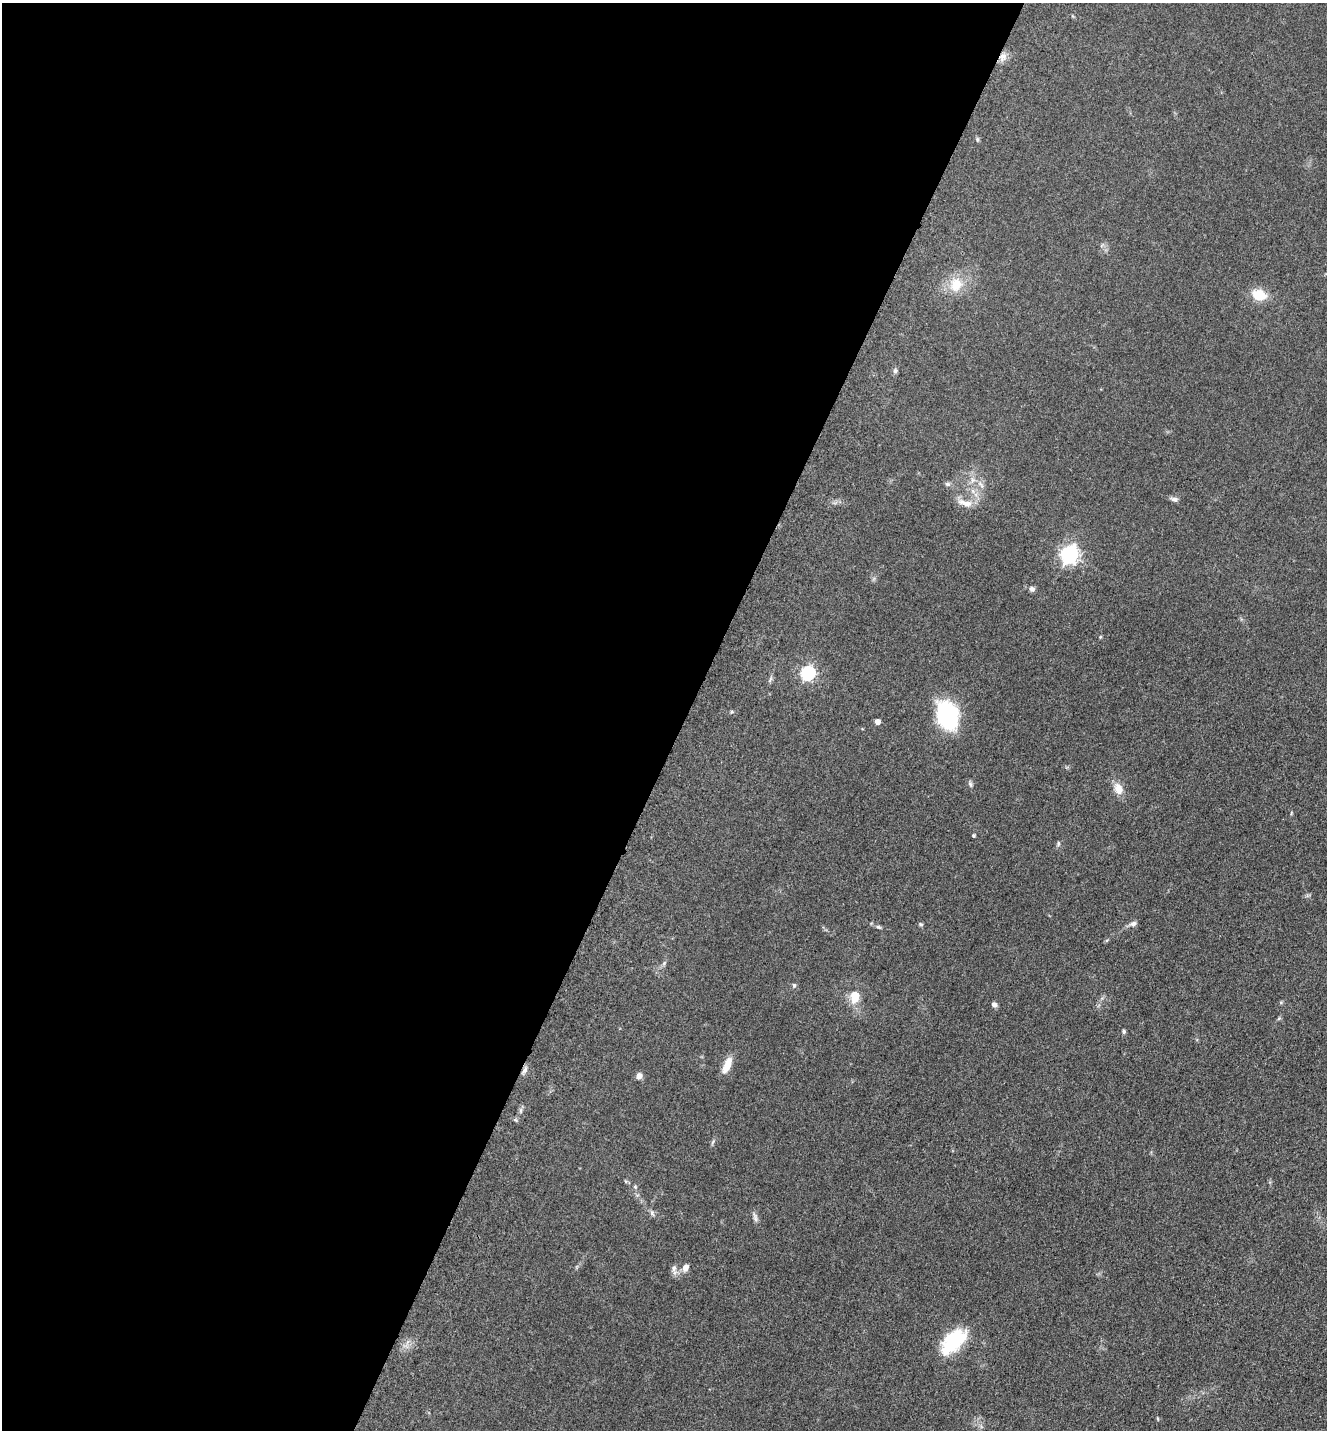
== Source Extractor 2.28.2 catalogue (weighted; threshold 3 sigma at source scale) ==
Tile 5 of 4 x 4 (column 1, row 2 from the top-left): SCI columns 298-1622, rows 2900-4327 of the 5806 x 5775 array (HDU 1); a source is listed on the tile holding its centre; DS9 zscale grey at full resolution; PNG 1329 x 1432 px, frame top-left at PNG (2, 3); no overlay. Shown black and unused: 52% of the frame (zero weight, under 3 of 5 exposures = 4% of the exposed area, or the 3 px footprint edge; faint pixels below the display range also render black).
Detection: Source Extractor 2.28.2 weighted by HDU 2 'WHT'; one run over the whole footprint, this tile lists its part. Background 0.0636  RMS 0.006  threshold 0.0271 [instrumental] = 3 sigma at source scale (4.5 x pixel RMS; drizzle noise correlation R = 1.50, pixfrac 1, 0.05/0.05 arcsec/px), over >= 5 px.
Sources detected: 43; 1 inside a brighter listed object's ellipse — not listed separately; the other 42 listed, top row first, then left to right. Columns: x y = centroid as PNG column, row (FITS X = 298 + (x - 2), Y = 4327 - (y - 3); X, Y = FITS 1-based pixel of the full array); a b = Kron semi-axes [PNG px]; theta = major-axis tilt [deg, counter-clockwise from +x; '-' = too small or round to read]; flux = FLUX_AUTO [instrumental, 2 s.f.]
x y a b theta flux
1003 57 13 8 59 3.8
977 139 6 4 85 0.92
956 284 18 15 74 13
1259 295 13 10 -18 15
895 371 6 5 - 1.3
972 480 7 4 -72 1.4
947 484 7 6 - 1.3
981 485 13 4 -54 2
1174 499 10 6 -14 2.1
965 503 23 8 -16 5.7
1069 555 7 7 - 220
1032 589 7 6 - 2
1100 637 5 4 - 0.56
807 673 6 6 - 110
770 679 9 4 77 1.2
731 712 5 3 - 0.64
947 716 29 20 -74 56
877 722 4 4 - 4.3
970 784 9 5 -76 1.3
1118 789 13 10 -69 6.6
974 835 4 3 - 0.91
1058 843 7 5 89 1
921 924 6 5 - 0.9
1133 924 9 7 14 2.2
878 927 8 5 -26 1.1
664 963 7 4 46 1.2
794 985 7 5 76 1.1
855 996 13 9 81 11
1281 1002 6 4 19 0.73
994 1004 6 5 - 2
1124 1031 5 5 - 0.97
727 1065 21 8 68 7.2
525 1070 11 6 60 2.3
639 1076 7 6 - 2.9
521 1110 9 4 90 1.4
625 1181 6 4 -70 0.71
635 1187 6 5 - 0.9
652 1213 9 5 -69 1.5
755 1217 14 5 -76 2
674 1268 9 7 -88 2.4
685 1268 8 7 - 3.7
953 1340 30 19 40 30
Overlapping masked pixels (flux is a lower limit): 1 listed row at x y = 1003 57